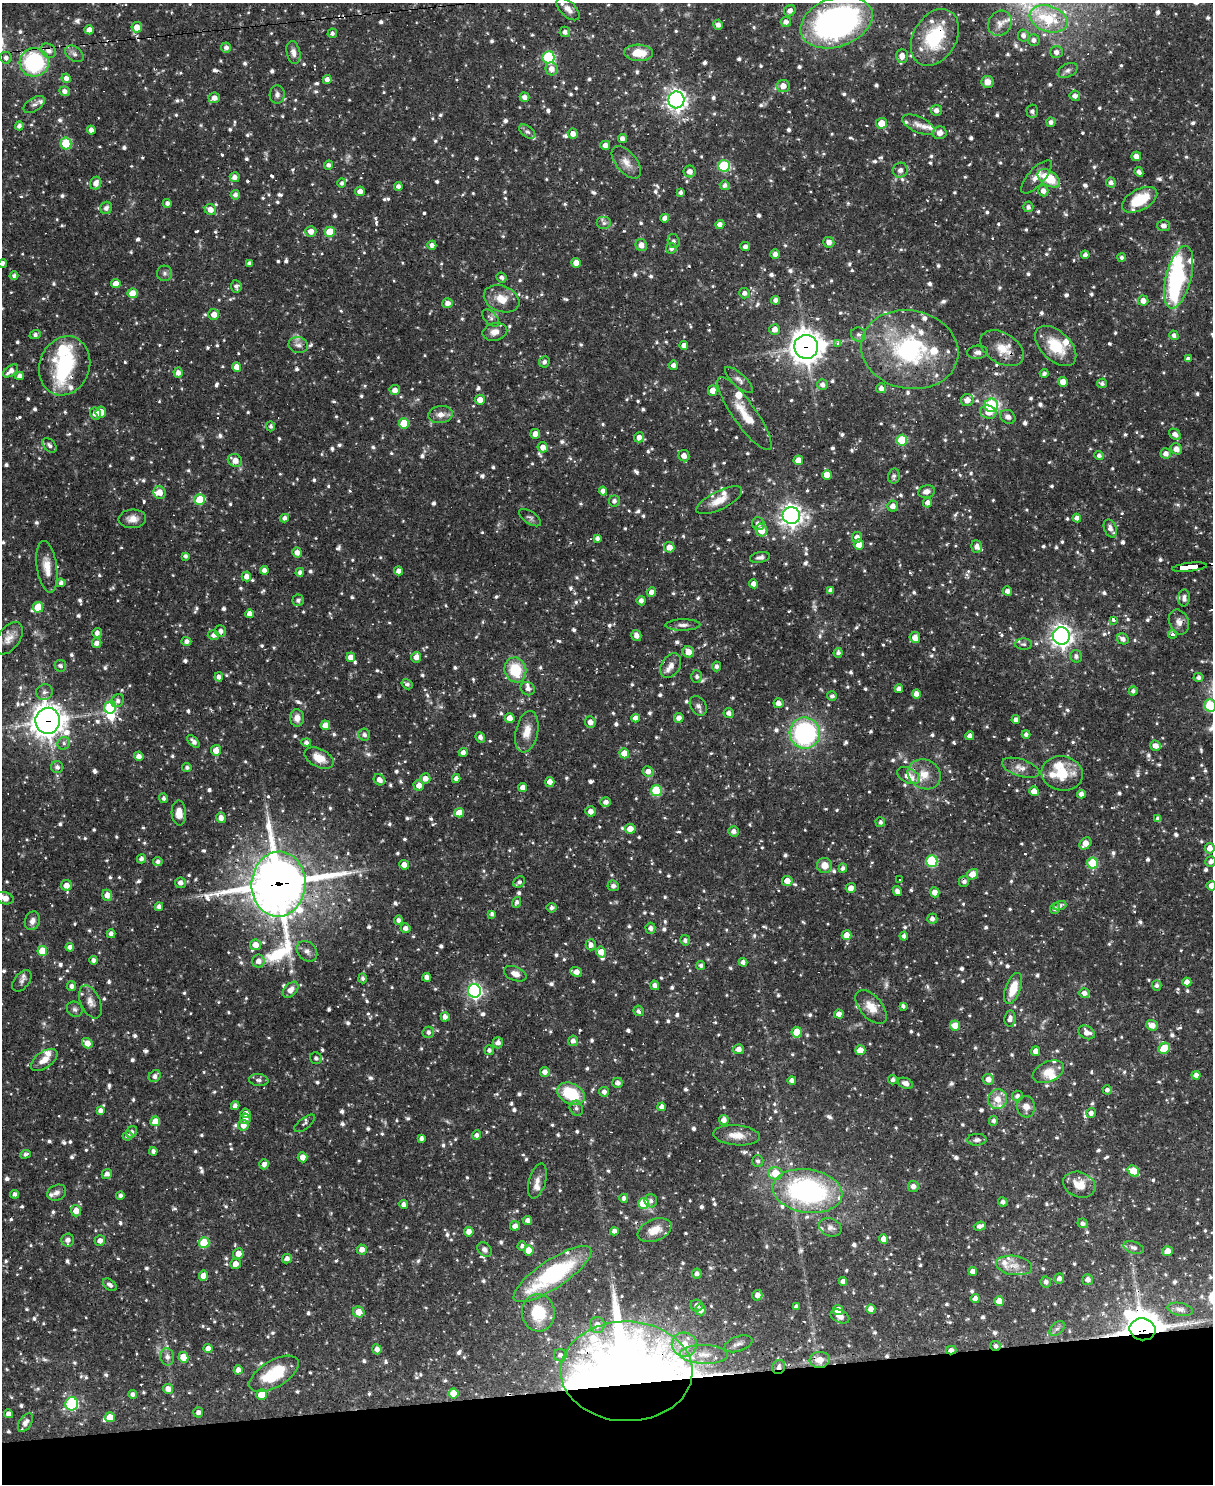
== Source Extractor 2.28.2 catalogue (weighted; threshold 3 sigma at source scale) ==
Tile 10 of 4 x 3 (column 2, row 3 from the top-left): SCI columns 1213-2423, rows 247-1728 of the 4846 x 4826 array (HDU 1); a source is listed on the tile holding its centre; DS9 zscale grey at full resolution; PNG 1215 x 1486 px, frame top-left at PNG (2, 3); each listed source drawn as its Kron ellipse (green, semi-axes under 4 px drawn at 4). Shown black and unused: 7% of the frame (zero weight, under 2 of 3 exposures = <1% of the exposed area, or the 3 px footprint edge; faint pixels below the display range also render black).
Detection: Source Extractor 2.28.2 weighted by HDU 2 'WHT'; one run over the whole footprint, this tile lists its part. Background 0.0695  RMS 0.0028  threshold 0.0127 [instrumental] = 3 sigma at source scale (4.5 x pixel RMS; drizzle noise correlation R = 1.50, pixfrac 1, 0.05/0.05 arcsec/px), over >= 5 px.
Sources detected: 1424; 5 too faint to see at this stretch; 3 inside a brighter object's white glare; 17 cosmic-ray / hot-pixel residue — neither listed nor drawn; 46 inside a brighter listed object's ellipse — not listed separately; of the other 1353, all 500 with FLUX_AUTO >= 0.809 (the completeness limit of this list) listed and drawn (853 fainter detections not listed), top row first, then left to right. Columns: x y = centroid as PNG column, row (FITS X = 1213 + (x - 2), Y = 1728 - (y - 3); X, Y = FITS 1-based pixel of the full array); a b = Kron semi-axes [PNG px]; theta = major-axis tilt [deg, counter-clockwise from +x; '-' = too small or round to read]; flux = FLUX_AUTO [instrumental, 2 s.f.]
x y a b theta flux
568 9 14 7 -44 2
790 11 6 5 - 1.5
1048 19 19 12 -18 12
786 22 5 5 - 1.4
836 22 37 24 20 92
1000 23 13 11 55 2
718 25 5 5 - 1.2
137 27 5 5 - 3.5
89 30 4 4 - 2.4
565 32 5 5 - 1.1
332 33 5 4 - 0.87
1023 35 6 5 - 1.1
935 37 30 21 60 16
1034 40 6 5 - 1.1
226 47 5 5 - 1.1
49 51 8 6 -39 1.7
293 52 12 6 -78 1.6
1056 52 6 5 - 1.3
639 53 14 8 -3 6.1
74 54 10 7 -38 1.2
902 56 7 6 - 2.3
548 57 6 6 - 26
6 58 6 5 - 1.1
34 62 14 14 - 31
552 69 6 6 - 1.8
1068 70 10 6 27 1
66 78 5 4 - 1.4
327 79 4 4 - 1.3
987 82 6 6 - 2.2
783 86 6 6 - 2.1
65 91 5 5 - 1.4
277 95 9 7 86 1.2
1075 96 5 5 - 1.4
524 97 5 4 - 1.3
214 98 6 5 - 1.9
676 100 8 8 - 150
34 104 12 6 32 1.1
936 110 5 5 - 1.4
1032 111 6 6 - 0.98
1051 122 4 4 - 1.1
882 123 5 5 - 4.2
918 125 17 8 -25 2.1
19 126 4 4 - 1.2
91 130 4 4 - 1.7
527 132 9 5 -35 0.96
940 133 7 6 - 1.9
573 134 5 5 - 1.8
622 138 4 4 - 1.3
66 143 6 5 - 15
605 145 5 4 - 1.6
1136 156 5 4 - 1.8
626 162 19 10 -50 2.8
329 165 4 4 - 0.94
724 166 6 5 - 22
900 170 7 7 - 1.3
689 171 6 6 - 1.8
1139 172 5 4 - 0.98
235 177 5 4 - 1.7
1037 177 21 8 48 2.5
1049 178 12 7 -33 8.4
1111 182 5 5 - 1
96 183 6 5 - 1.9
342 183 4 4 - 0.81
725 185 5 4 - 0.97
398 186 4 4 - 1.2
360 191 5 5 - 1.8
1043 191 5 5 - 1.5
680 192 4 4 - 0.84
235 195 4 4 - 1.1
1140 200 19 10 28 9.2
167 203 4 4 - 1.1
1028 207 5 5 - 0.92
106 208 6 5 - 1.3
210 209 6 5 - 2.2
665 218 4 4 - 1.9
604 223 7 6 - 0.93
720 224 4 4 - 1.4
1164 226 6 5 - 1.3
311 231 5 5 - 1.9
330 232 5 5 - 6.8
674 241 7 6 - 0.85
829 242 5 5 - 1.7
432 245 4 4 - 1.2
641 245 6 5 - 2.3
745 246 5 4 - 1.1
671 248 5 5 - 1
775 254 4 4 - 1.4
1085 255 4 4 - 1.1
1122 257 4 4 - 0.83
3 263 4 3 - 1.1
249 263 4 4 - 1
576 263 5 4 - 2.7
164 273 7 7 - 0.93
14 276 4 4 - 0.83
501 277 5 4 - 0.94
1179 277 32 12 76 40
116 284 5 4 - 3.2
236 286 6 5 - 0.95
132 293 5 5 - 4.3
745 293 5 5 - 1.2
502 299 18 13 -21 4.5
776 300 4 4 - 1.2
1143 301 5 5 - 2.1
447 303 5 5 - 1.6
214 314 5 5 - 2.3
491 318 10 6 -45 0.93
775 329 5 5 - 2.1
495 332 12 8 13 2.3
35 334 6 4 21 1
859 335 8 7 - 0.97
1174 335 5 4 - 0.93
837 343 3 3 - 7.1
298 345 10 8 -12 1.4
684 345 4 4 - 1.4
1056 346 25 14 -44 9.1
806 347 12 11 - 400
1002 348 24 15 -32 5.4
910 350 49 39 -11 38
977 352 10 6 4 1.3
1188 359 4 4 - 1
544 362 5 5 - 0.86
673 365 5 5 - 1.3
65 366 30 25 69 19
237 367 5 4 - 2.2
11 371 9 5 37 1.7
178 373 5 4 - 1.4
1044 373 4 4 - 0.81
19 376 4 4 - 1.4
739 380 18 6 -42 1.5
1063 382 5 4 - 2.3
1102 383 5 4 - 0.84
822 385 5 5 - 1.2
881 388 5 5 - 1.3
395 390 5 5 - 1.7
713 390 5 5 - 2.9
480 400 5 5 - 2.4
967 400 6 6 - 1.8
991 405 7 6 - 23
101 412 5 5 - 3.3
988 412 8 6 -19 2.5
95 414 6 5 - 2
744 414 44 11 -55 6.9
441 415 12 8 7 2.2
1008 417 8 6 -33 1.3
404 423 5 5 - 8.1
271 426 5 4 - 0.83
535 434 5 5 - 2.4
1175 434 6 5 - 1.3
639 437 5 5 - 1.6
902 440 5 5 - 13
49 445 8 5 -45 1
543 447 5 5 - 2
1176 449 6 5 - 1.7
1166 454 5 5 - 1.5
1099 455 5 4 - 0.95
684 456 5 5 - 2
235 460 7 6 - 2.6
798 460 5 4 - 3.1
827 475 5 4 - 3.4
894 476 7 6 - 0.89
603 491 4 4 - 1.6
926 491 8 6 11 1.5
160 492 6 6 - 2.7
200 500 5 5 - 12
719 500 25 9 26 3.9
614 501 5 5 - 0.98
928 503 4 4 - 1.3
893 506 5 5 - 1.7
791 515 8 8 - 170
285 518 4 4 - 1.2
530 518 13 6 -34 0.85
1077 518 4 4 - 1.2
132 519 14 9 3 2.3
758 524 6 6 - 1.4
1110 528 9 6 -70 1.5
761 530 6 5 - 4.4
857 537 5 5 - 1.9
597 538 4 4 - 0.96
859 544 5 5 - 2.7
977 546 6 5 - 1.6
669 547 5 5 - 2.3
297 552 5 4 - 1.8
185 556 4 3 - 0.97
760 557 10 5 10 1.1
47 567 26 10 -82 4.4
1190 567 18 4 6 130
264 570 4 4 - 1.6
399 571 4 4 - 1.6
300 572 4 4 - 1.1
246 576 5 4 - 1.9
61 583 4 4 - 1
754 584 5 4 - 1.8
831 590 4 4 - 1.1
1007 591 5 4 - 1.3
651 592 5 5 - 1.8
1184 598 8 6 89 1
298 600 6 5 - 0.88
641 601 5 4 - 1.5
38 607 5 5 - 7.6
250 614 4 4 - 2.1
1113 620 3 3 - 2
1179 622 13 9 -67 2
683 625 17 5 1 1.4
220 631 6 5 - 1.3
97 633 5 5 - 1.2
1172 634 4 3 - 32
213 635 5 5 - 1.3
636 636 5 5 - 1.7
1061 636 9 8 - 170
915 637 5 5 - 2.3
9 638 18 11 53 2.7
1123 639 6 5 - 1.3
186 641 5 4 - 1.2
97 643 5 5 - 1.7
1024 644 8 5 -3 0.82
688 652 6 5 - 2.9
838 653 5 4 - 0.96
1076 656 6 6 - 0.98
351 657 5 4 - 2.5
416 657 5 5 - 1.9
671 665 13 9 59 2.1
60 666 6 5 - 0.83
716 666 5 4 - 0.92
515 670 12 10 -72 11
697 676 6 5 - 0.94
219 677 4 4 - 1.3
1198 677 5 4 - 1
407 684 6 5 - 0.86
528 689 7 6 - 1.1
899 689 4 4 - 1.5
1133 691 4 4 - 0.81
44 692 8 7 - 1.1
916 694 4 4 - 1.8
832 696 5 4 - 0.87
118 701 7 5 50 1.1
778 703 5 5 - 1.8
1210 705 6 5 - 16
698 706 10 7 -57 1.2
110 707 6 6 - 21
729 713 5 5 - 1.3
297 718 9 7 -89 2
510 718 5 5 - 2.4
635 718 4 4 - 1.6
679 718 5 5 - 1.6
1016 720 4 4 - 1.3
48 721 13 12 - 350
590 722 6 5 - 2
325 725 4 4 - 2.6
527 732 21 11 78 4
805 733 15 15 - 47
1026 734 4 4 - 0.88
364 735 6 5 - 1.1
970 736 4 4 - 1.6
480 737 5 4 - 1.4
193 741 8 4 -48 1.4
64 743 6 6 - 0.84
306 743 5 4 - 1.1
1155 746 5 5 - 1.9
216 750 5 5 - 2.4
463 752 4 4 - 1.4
624 753 5 5 - 4.3
139 756 5 4 - 1.5
319 758 15 9 -27 4.3
57 767 6 6 - 1
187 767 4 4 - 0.84
1021 768 19 8 -18 2.5
648 771 5 5 - 1.8
1062 773 21 17 -13 7.7
924 774 17 14 -28 4.4
908 776 12 7 -28 3.6
425 778 5 5 - 1.9
456 779 4 4 - 1.5
379 780 6 5 - 1.7
550 782 5 4 - 1.9
419 785 5 5 - 1.9
523 787 4 4 - 1.6
656 791 5 5 - 15
1034 791 5 4 - 2.8
1081 794 4 4 - 1.4
164 798 5 4 - 0.88
606 802 5 4 - 1.5
590 811 5 5 - 1.9
179 813 12 7 -88 2.7
459 813 5 4 - 3.7
221 818 5 4 - 1.7
1158 819 4 4 - 1.2
880 822 5 5 - 0.84
630 829 5 5 - 2.7
733 831 5 5 - 1.5
1085 843 7 5 47 2.8
1210 848 5 5 - 2.1
141 859 5 4 - 0.96
158 861 5 4 - 0.93
932 861 6 5 - 22
1211 861 5 5 - 1.3
1093 863 5 5 - 15
404 865 5 4 - 2.5
825 865 7 7 - 2.9
843 868 4 4 - 0.9
972 874 6 5 - 3.9
900 879 3 3 - 4.1
787 881 5 5 - 2.7
964 881 5 5 - 1
519 882 6 5 - 0.85
181 883 5 5 - 1.3
279 884 32 27 85 1100
66 885 5 5 - 2.5
613 886 6 5 - 1.2
1211 886 5 4 - 2
851 888 5 5 - 2
897 891 5 4 - 1.3
935 892 5 4 - 2.1
107 895 5 5 - 2.4
5 898 9 6 -15 2.6
517 902 5 4 - 0.86
1060 906 7 4 20 0.96
159 907 4 4 - 1.2
552 908 5 5 - 0.97
1055 909 5 5 - 1
492 914 4 4 - 0.98
932 919 5 5 - 1.2
398 920 4 4 - 1.1
32 921 9 7 70 1.6
405 928 5 5 - 1.4
650 928 5 5 - 1.2
111 934 4 4 - 1.2
846 935 5 5 - 3.4
904 936 4 4 - 0.95
685 940 5 5 - 0.91
255 945 5 5 - 2.5
591 945 5 5 - 1.4
70 947 4 4 - 1.8
42 951 5 5 - 6.6
307 951 11 9 -46 1.4
601 952 5 5 - 3.2
93 960 4 4 - 1.1
258 961 6 6 - 1.9
743 962 4 4 - 1.1
701 965 4 4 - 0.91
576 972 6 4 -23 2.2
515 974 12 7 -22 2.1
427 977 4 4 - 1.5
363 978 5 4 - 0.82
22 981 12 7 51 1.2
1187 982 4 4 - 2
655 985 5 4 - 1.4
1157 985 5 4 - 0.86
71 986 5 5 - 1.2
1013 988 16 7 70 5.8
291 990 9 6 46 2.3
474 991 7 6 - 72
1084 993 5 5 - 1.4
90 1002 17 9 -66 2.2
903 1006 4 4 - 0.82
871 1007 20 11 -49 4.2
75 1009 8 7 - 0.93
639 1011 5 5 - 0.88
839 1014 5 4 - 1.8
445 1017 5 4 - 1.4
1010 1019 8 5 83 1.5
955 1025 5 5 - 4.1
1152 1025 6 5 - 2.2
428 1032 5 5 - 1
797 1032 5 5 - 6
1087 1032 9 6 -29 2.2
573 1041 5 5 - 1.2
87 1043 5 5 - 2.5
498 1043 5 5 - 1.4
1164 1048 6 5 - 8.5
738 1049 5 5 - 1.8
489 1050 5 4 - 0.92
860 1050 5 5 - 3.7
1036 1051 4 4 - 1.8
316 1058 6 5 - 0.87
44 1060 15 8 35 2.9
545 1072 5 5 - 1.7
1048 1072 16 10 24 3.6
1196 1075 4 4 - 1.7
155 1076 6 5 - 1.2
988 1079 5 5 - 2
259 1080 10 6 -7 0.95
792 1080 4 4 - 1.2
893 1080 5 4 - 0.93
618 1083 5 5 - 1.4
905 1083 8 5 -21 1.7
1107 1090 4 4 - 1
604 1092 5 4 - 1.2
571 1094 15 10 -28 13
1017 1096 5 5 - 1.2
997 1099 10 9 - 3.5
235 1106 4 4 - 1.2
662 1107 4 4 - 1.7
1026 1107 11 9 -83 2.4
576 1108 8 6 -65 0.98
101 1111 4 4 - 1.4
246 1113 5 4 - 1.5
1091 1113 5 5 - 1.3
245 1119 5 5 - 1.5
724 1120 5 5 - 1.7
155 1121 5 5 - 4.4
993 1121 5 4 - 0.89
305 1123 12 5 38 0.81
243 1125 5 5 - 2.3
132 1132 6 5 - 0.86
477 1135 5 4 - 1.1
737 1135 23 10 -4 3.7
127 1136 5 4 - 1.1
422 1138 4 4 - 1.1
977 1140 9 6 2 0.94
153 1151 4 4 - 0.92
25 1154 5 4 - 0.86
303 1157 5 5 - 2
758 1161 6 5 - 0.87
264 1164 5 5 - 1.4
1133 1171 6 5 - 5
775 1173 7 6 - 7.2
107 1174 5 5 - 1.3
537 1181 18 8 74 2
1079 1185 17 12 -20 4.3
913 1186 5 5 - 1.5
807 1191 35 21 -9 57
57 1193 10 7 26 1.3
14 1194 4 4 - 0.94
120 1196 4 4 - 0.84
624 1198 4 4 - 0.94
651 1201 6 6 - 1.1
1003 1202 4 4 - 0.99
643 1203 5 5 - 9.7
404 1205 4 4 - 1.3
76 1211 5 5 - 2.7
528 1220 5 4 - 1.4
1083 1223 5 5 - 0.88
515 1226 5 4 - 1.8
980 1226 6 4 19 1.2
830 1227 12 8 -22 1.5
655 1230 18 10 22 4.6
614 1231 4 4 - 1.3
469 1232 5 5 - 1.9
883 1239 5 4 - 2.9
68 1240 6 6 - 1.5
100 1241 5 5 - 1.4
204 1243 5 5 - 10
522 1246 4 4 - 0.91
1134 1247 10 5 -18 1.2
485 1249 8 6 -43 1.2
362 1250 5 5 - 1.7
528 1250 5 5 - 4
1168 1251 5 5 - 2.8
238 1254 5 5 - 2.4
287 1259 5 4 - 1.2
235 1264 5 5 - 2
1014 1265 18 9 -9 3.1
973 1271 4 4 - 1.8
552 1274 46 14 34 35
697 1274 5 5 - 1.1
203 1276 5 4 - 2.3
1059 1278 5 5 - 1.2
1088 1280 5 5 - 1.4
843 1281 4 4 - 1.3
1046 1282 5 5 - 1.1
110 1285 8 5 -40 1.1
757 1295 5 5 - 1.7
975 1298 4 4 - 1.6
999 1301 5 5 - 3
697 1306 6 5 - 1.2
796 1307 4 4 - 1.1
871 1309 4 4 - 1.9
1180 1309 13 6 -11 1.1
701 1310 5 5 - 1.8
838 1310 5 5 - 3.8
359 1312 6 5 - 3.1
538 1313 19 16 -83 11
840 1316 10 6 -26 2.1
597 1325 8 7 - 1.9
1057 1329 9 5 43 0.93
1143 1329 13 11 -11 580
738 1344 15 7 18 1.6
684 1345 12 12 - 5.1
996 1346 5 5 - 0.88
208 1348 5 4 - 1.9
377 1349 5 4 - 1.4
951 1350 5 3 - 1.8
704 1354 24 9 -2 4.7
560 1355 6 6 - 1.3
167 1357 8 7 - 1.4
183 1357 5 5 - 6
820 1360 10 8 4 3.1
779 1367 7 6 - 1.3
238 1370 4 4 - 1.7
626 1371 66 50 -1 560
274 1374 27 13 31 14
168 1389 5 5 - 1.9
454 1393 5 5 - 4.7
133 1394 4 4 - 0.97
261 1395 5 5 - 4
72 1404 6 6 - 34
198 1412 5 5 - 1.1
8 1414 4 4 - 1.4
110 1417 5 5 - 3.5
25 1422 11 6 57 1.7
Overlapping masked pixels (flux is a lower limit): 18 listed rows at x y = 935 37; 49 51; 724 166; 806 347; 1002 348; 65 366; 991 405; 744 414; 1190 567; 48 721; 964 881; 279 884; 1143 1329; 996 1346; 951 1350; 820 1360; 779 1367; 626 1371
Isophote crosses this tile's border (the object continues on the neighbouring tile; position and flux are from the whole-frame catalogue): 6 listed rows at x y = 3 263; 9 638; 1210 705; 1211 861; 1211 886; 5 898